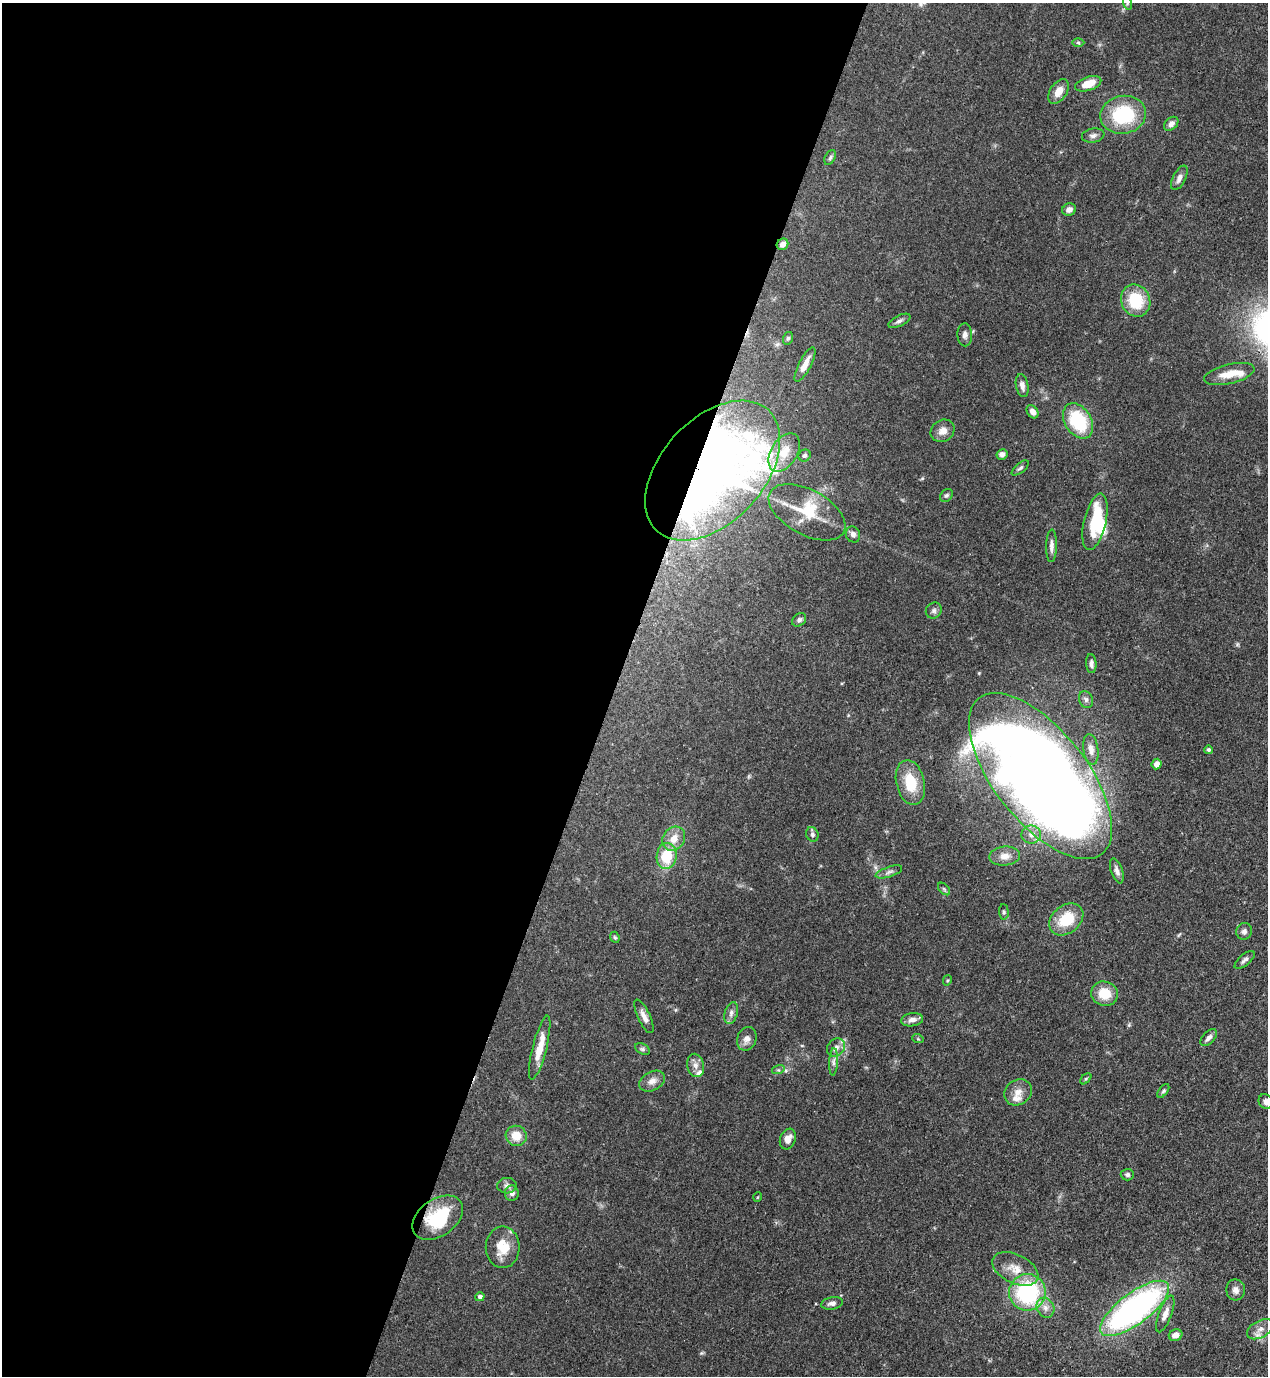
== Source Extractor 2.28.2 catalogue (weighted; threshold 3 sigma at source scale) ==
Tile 5 of 4 x 4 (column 1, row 2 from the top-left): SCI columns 353-1618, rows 2791-4164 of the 5638 x 5578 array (HDU 1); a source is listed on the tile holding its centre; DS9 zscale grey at full resolution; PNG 1270 x 1378 px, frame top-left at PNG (2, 3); each listed source drawn as its Kron ellipse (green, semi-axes under 4 px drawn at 4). Shown black and unused: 48% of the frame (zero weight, under 3 of 4 exposures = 7% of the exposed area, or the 3 px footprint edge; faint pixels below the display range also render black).
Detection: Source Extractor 2.28.2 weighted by HDU 2 'WHT'; one run over the whole footprint, this tile lists its part. Background 0.0696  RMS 0.0036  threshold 0.0161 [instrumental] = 3 sigma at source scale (4.5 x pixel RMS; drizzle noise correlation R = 1.50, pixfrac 1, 0.05/0.05 arcsec/px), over >= 5 px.
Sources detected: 98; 3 inside a brighter object's white glare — neither listed nor drawn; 5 inside a brighter listed object's ellipse — not listed separately; the other 90 listed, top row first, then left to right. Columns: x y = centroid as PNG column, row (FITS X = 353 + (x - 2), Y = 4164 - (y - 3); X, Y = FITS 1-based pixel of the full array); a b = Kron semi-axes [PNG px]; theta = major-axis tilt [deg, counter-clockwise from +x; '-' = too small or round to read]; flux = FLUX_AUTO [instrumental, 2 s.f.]
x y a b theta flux
1127 3 6 4 -73 0.58
1078 43 6 4 -1 0.52
1088 84 13 7 18 5.4
1058 91 14 8 55 3.6
1123 115 23 19 9 22
1171 124 8 6 43 1.7
1093 135 11 7 9 1.3
830 158 8 5 64 0.74
1179 178 13 6 63 1.8
1069 210 7 6 - 1.8
783 244 6 5 - 2
1136 301 16 14 -67 13
899 321 12 5 26 1.1
965 335 11 7 -89 1.5
788 338 6 5 - 0.67
805 365 19 6 63 3.7
1229 374 26 9 13 5.6
1022 386 12 6 -78 1.7
1032 412 7 5 -56 1.8
1078 421 19 13 -58 20
943 431 13 10 34 2.7
784 452 21 13 58 6.9
1002 454 6 5 - 1.5
805 456 6 5 - 0.75
1020 468 10 4 39 0.84
713 471 82 51 47 310
946 495 7 5 42 0.72
807 512 42 22 -28 12
1095 522 29 11 77 17
853 534 8 7 - 1.5
1051 546 16 5 88 1.7
934 611 8 7 - 1.1
799 620 7 6 - 0.89
1091 664 9 5 -86 1.2
1086 699 9 7 -67 1.1
1091 749 15 7 -81 2.4
1208 750 4 4 - 0.72
1156 764 5 5 - 1.9
1041 776 99 46 -52 600
910 783 23 14 -76 11
812 834 7 6 - 0.93
1031 835 10 9 - 2.5
674 839 13 10 54 4.4
667 856 13 10 83 13
1005 856 15 9 5 2.9
1117 871 13 6 -71 1.5
889 872 14 5 19 1.3
944 889 7 4 -46 0.64
1004 912 7 5 -86 0.68
1066 919 19 14 38 12
1244 931 8 7 - 1.2
615 937 6 4 -67 0.47
1245 960 12 5 41 1.2
947 980 5 4 - 0.4
1104 994 13 12 - 7.1
731 1013 11 6 75 1.5
644 1016 18 6 -65 2.3
912 1020 11 6 8 2
1209 1038 10 5 46 1.5
747 1039 12 9 68 2.2
918 1039 6 3 -18 0.38
836 1047 10 8 45 1.9
540 1048 33 7 76 7
642 1049 8 5 -27 0.71
834 1062 13 4 87 1.4
696 1065 12 8 -77 2.1
778 1070 6 4 16 0.57
1086 1079 6 4 44 0.46
652 1081 14 9 28 2.4
1163 1091 8 4 53 0.63
1018 1092 14 12 35 3.3
1265 1101 8 6 -62 1.3
516 1136 10 10 - 5.2
788 1139 11 7 69 2.6
1127 1175 6 6 - 0.89
507 1186 10 7 0 1.3
512 1193 7 7 - 1.7
758 1197 5 3 - 0.28
438 1218 28 18 35 18
503 1247 21 17 90 7.4
1015 1269 24 14 -26 6.2
1236 1290 10 9 - 1.8
1027 1292 18 18 - 35
480 1297 5 4 - 1.1
832 1303 11 6 11 1.4
1045 1308 10 8 -62 2.1
1135 1308 41 15 37 100
1165 1314 19 6 69 2.6
1260 1329 14 8 29 2.5
1176 1335 7 5 21 2.3
Overlapping masked pixels (flux is a lower limit): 4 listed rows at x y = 783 244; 713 471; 1041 776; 438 1218
Isophote crosses this tile's border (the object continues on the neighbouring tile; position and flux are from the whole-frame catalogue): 2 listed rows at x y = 1127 3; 1265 1101